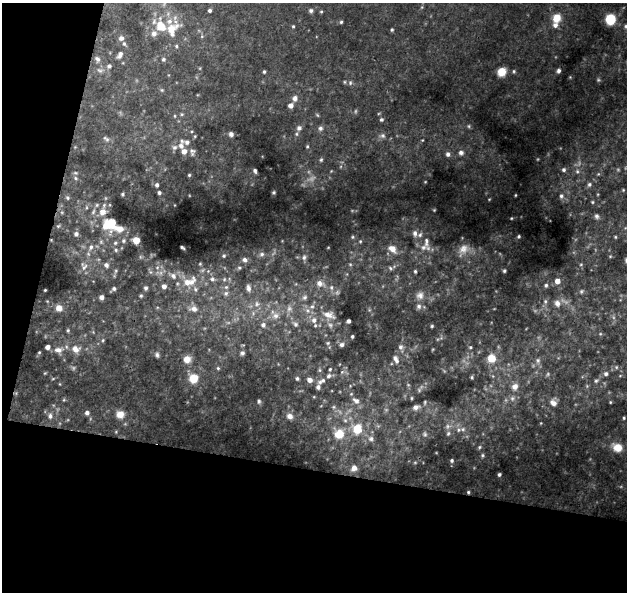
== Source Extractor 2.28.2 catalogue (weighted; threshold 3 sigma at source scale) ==
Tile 3 of 2 x 2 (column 1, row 2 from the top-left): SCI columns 1-625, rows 59-648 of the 1250 x 1293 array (HDU 1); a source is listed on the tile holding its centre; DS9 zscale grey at full resolution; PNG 629 x 594 px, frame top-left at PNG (2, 3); no overlay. Shown black and unused: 27% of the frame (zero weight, under 2 of 3 exposures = <1% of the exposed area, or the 3 px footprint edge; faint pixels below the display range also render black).
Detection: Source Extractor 2.28.2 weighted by HDU 2 'WHT'; one run over the whole footprint, this tile lists its part. Background 0.0518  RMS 0.0051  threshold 0.0231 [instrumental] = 3 sigma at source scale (4.5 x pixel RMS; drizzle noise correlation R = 1.50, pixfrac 1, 0.0396/0.0396 arcsec/px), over >= 5 px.
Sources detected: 244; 20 too faint to see at this stretch — not listed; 21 inside a brighter listed object's ellipse — not listed separately; the other 203 listed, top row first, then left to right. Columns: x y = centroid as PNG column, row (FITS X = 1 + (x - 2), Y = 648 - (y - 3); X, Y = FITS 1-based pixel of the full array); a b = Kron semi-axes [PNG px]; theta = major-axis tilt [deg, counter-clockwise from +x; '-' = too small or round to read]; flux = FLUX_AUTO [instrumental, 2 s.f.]
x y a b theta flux
422 7 6 4 71 0.69
209 10 4 4 - 1.3
311 11 5 5 - 1.2
321 11 4 3 - 0.56
557 18 9 8 - 7.8
610 19 7 6 - 31
341 22 4 4 - 0.8
293 26 4 3 - 0.61
626 26 6 5 - 1
172 29 28 15 65 13
392 30 4 3 - 0.73
154 33 7 6 - 2.8
121 38 7 7 - 2.1
120 55 11 6 58 2.4
97 59 9 7 -45 2
163 59 5 5 - 0.94
109 66 6 5 - 1.5
100 70 9 6 -22 1.9
514 71 6 4 -87 0.75
558 71 5 4 - 1.5
264 72 4 3 - 0.92
502 72 7 7 - 9.6
570 77 4 4 - 0.44
344 82 5 3 - 0.62
350 83 7 5 77 1.3
162 90 5 5 - 0.72
295 98 7 6 - 2.6
291 106 5 5 - 3.3
182 114 5 5 - 0.78
175 116 5 3 - 0.61
381 120 5 5 - 1.2
469 126 6 5 - 0.83
299 128 7 7 - 1.9
320 128 8 7 - 1.8
231 134 6 6 - 1.7
195 136 5 4 - 0.65
382 136 9 7 -4 2
106 139 11 6 -38 1.5
422 140 4 4 - 0.44
181 146 13 6 89 3.1
307 146 5 4 - 0.82
174 147 9 7 -6 1.9
184 151 5 5 - 3.9
192 152 11 7 -89 1.9
461 153 7 7 - 2
448 154 6 6 - 1.9
321 160 6 5 - 0.97
564 170 6 5 - 1.4
255 171 5 4 - 1.2
577 171 8 6 89 1.6
75 173 6 5 - 0.8
598 174 5 4 - 0.75
189 175 4 4 - 0.68
75 178 7 5 -29 1.1
311 178 18 8 26 3.9
425 182 4 2 - 0.33
589 184 7 6 - 1.6
157 185 4 4 - 1.5
623 190 4 4 - 0.48
274 192 4 3 - 0.77
159 193 3 3 - 1.2
123 194 3 3 - 0.86
598 194 5 3 - 0.49
515 195 3 2 - 0.42
561 196 7 6 - 1.7
68 198 5 5 - 1
592 202 5 4 - 0.73
93 212 9 5 70 1.5
102 212 9 8 - 4.7
597 216 7 6 - 1.6
511 218 3 2 - 0.4
111 223 13 9 -90 7.4
58 226 5 5 - 0.72
415 233 8 6 -87 2.1
76 234 5 5 - 1.9
519 236 3 3 - 0.67
352 237 5 5 - 0.81
615 237 4 3 - 0.6
51 240 3 3 - 0.37
136 240 5 5 - 10
123 241 6 5 - 1.2
360 241 6 5 - 0.82
101 242 5 5 - 0.89
115 243 6 5 - 1
91 247 8 6 71 2.1
182 247 5 2 - 0.81
328 247 4 3 - 0.4
423 247 10 9 - 3.5
392 249 11 8 -40 5
116 250 5 5 - 0.95
463 250 18 12 48 5.5
262 254 8 7 - 2
224 256 5 5 - 0.98
304 257 9 7 67 2.2
245 260 7 6 - 2.3
200 264 4 4 - 0.59
350 264 5 5 - 0.83
581 264 5 3 - 0.51
106 265 7 6 - 1.7
84 267 12 7 56 2.9
157 267 6 4 1 1.1
239 268 6 6 - 1.1
391 268 14 6 21 2.1
116 271 7 5 63 0.92
415 271 5 4 - 0.78
504 271 3 3 - 0.86
150 272 7 4 -89 1
173 276 11 8 -42 3.4
212 279 8 7 - 2.4
224 279 7 5 69 1.3
557 281 5 5 - 4.1
187 282 20 12 35 10
320 283 13 10 -16 4.6
546 285 5 4 - 1
164 286 5 5 - 2.7
146 288 6 5 - 1.3
248 288 10 6 -78 2.7
114 289 6 4 38 1.6
45 290 3 3 - 0.53
581 291 6 5 - 1
226 293 7 7 - 2
420 295 12 11 - 4.1
141 296 5 5 - 0.82
102 297 5 4 - 2.6
304 297 8 7 - 2
545 301 7 5 89 1.3
557 303 9 8 - 3.2
257 304 10 8 89 3.3
312 307 9 6 47 2.4
59 308 8 7 - 4.7
193 309 14 9 -4 4.5
329 315 19 11 -20 6.5
275 316 12 11 - 5
314 320 8 7 - 3
348 321 4 4 - 1.9
295 324 10 7 -46 2
263 325 7 6 - 2.2
432 326 4 4 - 0.66
68 330 6 4 78 0.89
93 332 5 4 - 0.63
600 334 5 4 - 0.64
352 336 3 3 - 0.87
103 340 5 5 - 0.81
328 343 6 4 22 0.76
342 345 7 6 - 1.7
401 347 11 7 -74 2.5
470 347 5 4 - 0.65
76 349 12 10 -14 5.3
433 349 5 3 - 0.44
59 350 13 9 0 4.3
39 352 5 4 - 0.66
242 353 6 5 - 1.4
157 355 8 6 -62 1.4
491 358 9 9 - 8
187 359 8 8 - 5
396 359 12 6 -64 2.5
538 361 9 7 -84 1.9
616 367 6 6 - 1.2
218 368 5 4 - 0.73
330 369 4 4 - 0.71
320 370 5 5 - 0.77
45 373 5 3 - 0.48
606 374 6 5 - 1.8
472 377 4 3 - 0.7
53 378 6 3 20 0.57
193 378 8 8 - 10
297 378 5 4 - 0.95
310 380 5 5 - 3.5
322 381 14 6 31 2.8
596 381 7 6 - 1.3
60 384 5 3 - 0.39
587 386 6 4 -48 0.72
515 387 8 7 - 3.7
412 398 4 4 - 0.59
512 398 8 7 - 2
259 401 5 4 - 1
356 401 11 8 -36 3.2
425 402 6 4 74 0.65
553 402 11 9 87 3.9
610 402 4 4 - 0.57
333 407 6 5 - 0.89
416 407 8 6 19 2.3
87 413 5 4 - 1.9
120 414 7 7 - 5.5
50 416 8 7 - 2.2
290 416 7 6 - 2.8
624 418 4 3 - 0.67
345 420 7 5 -42 1.2
447 426 8 6 71 1.6
357 429 11 10 - 12
463 429 8 7 - 1.9
448 433 7 4 63 0.92
339 434 12 12 - 10
425 434 7 6 - 1.1
371 439 8 7 - 2.2
479 447 5 4 - 0.66
617 447 12 9 -26 8.4
482 455 5 4 - 0.74
452 460 4 4 - 0.92
415 462 5 3 - 0.43
354 468 8 7 - 3.3
499 474 3 3 - 1.1
468 492 4 4 - 0.74
Overlapping masked pixels (flux is a lower limit): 2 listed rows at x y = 51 240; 468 492
Isophote crosses this tile's border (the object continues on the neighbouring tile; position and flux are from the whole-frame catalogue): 1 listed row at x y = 626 26